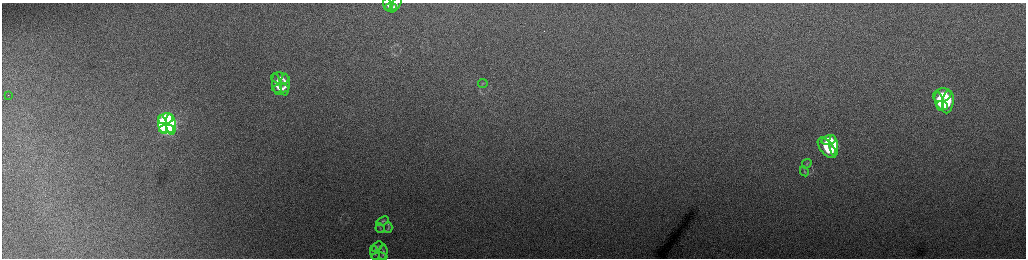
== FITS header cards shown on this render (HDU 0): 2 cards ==
NAXIS1  =                 2048 /fastest changing axis
NAXIS2  =                  512 /next to fastest changing axis

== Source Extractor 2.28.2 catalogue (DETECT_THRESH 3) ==
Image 2048 x 512 px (HDU 0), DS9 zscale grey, zoomed out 1/2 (1 PNG px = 2 x 2 image px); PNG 1028 x 260 px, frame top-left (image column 1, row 511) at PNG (2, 3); each listed source drawn as its Kron ellipse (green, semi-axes under 4 px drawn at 4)
Background 165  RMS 1.8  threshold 5.46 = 3 sigma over >= 5 px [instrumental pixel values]
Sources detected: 30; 1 cannot appear on this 1/2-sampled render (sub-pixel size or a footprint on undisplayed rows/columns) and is neither listed nor drawn; the other 29 listed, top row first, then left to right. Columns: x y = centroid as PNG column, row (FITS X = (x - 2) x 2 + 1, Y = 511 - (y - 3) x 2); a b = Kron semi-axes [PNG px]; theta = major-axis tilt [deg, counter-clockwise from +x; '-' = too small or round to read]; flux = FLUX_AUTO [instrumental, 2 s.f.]
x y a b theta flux
396 4 9 3 59 1200
388 5 6 3 -67 1200
391 7 6 4 6 1300
280 78 9 5 -9 2700
483 83 5 3 - 420
277 84 11 4 -81 2500
285 85 11 4 88 2200
281 89 8 4 3 2000
8 95 2 1 - 260
942 95 9 6 15 13000
939 101 9 4 -78 11000
948 102 11 6 81 12000
942 105 6 4 -15 8400
166 119 7 5 15 40000
171 124 10 5 -85 43000
162 125 10 4 -78 41000
167 129 7 4 2 32000
829 140 7 5 14 6100
834 146 10 4 -84 6200
827 148 12 6 -51 12000
807 164 5 3 - 380
804 171 5 2 - 340
383 221 6 4 22 610
388 227 5 3 - 440
380 228 5 3 - 420
377 246 6 3 41 470
383 252 8 2 87 490
375 253 7 2 -75 520
380 257 8 2 0 340
At the frame edge (FLAGS 8, measured only in part): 1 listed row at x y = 396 4
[1 sub-pixel or undisplayed-footprint detection neither listed nor drawn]